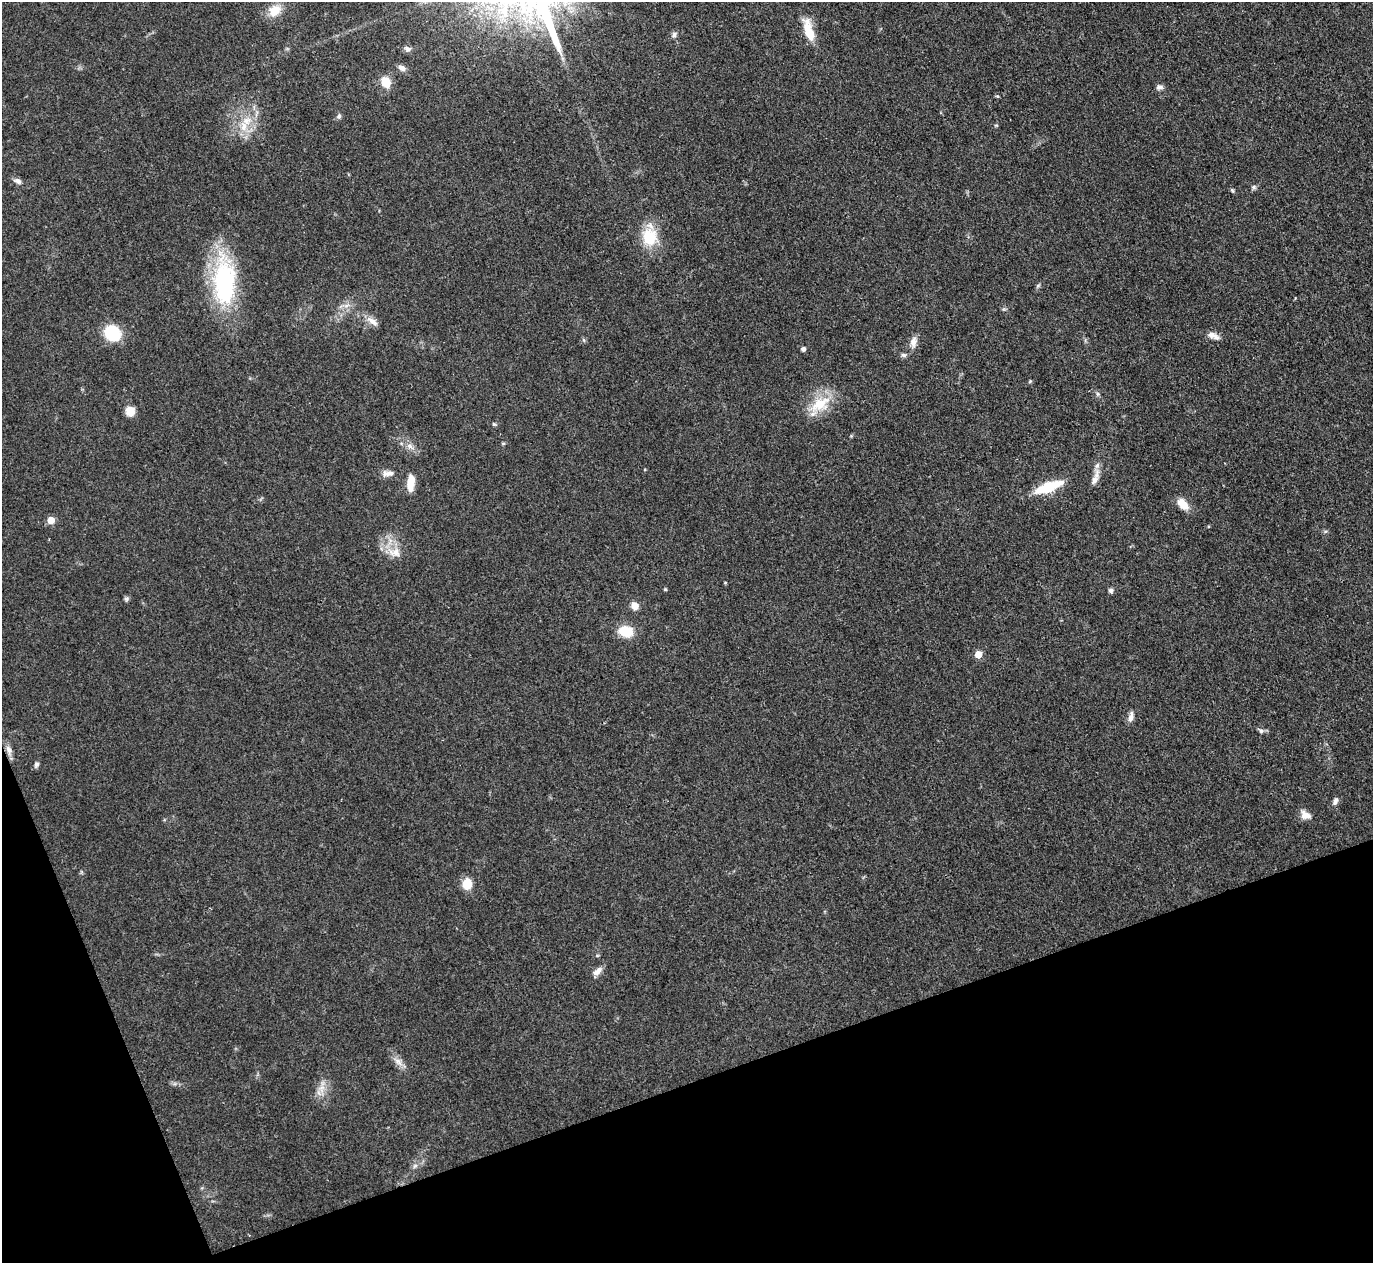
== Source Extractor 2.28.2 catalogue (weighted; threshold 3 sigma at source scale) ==
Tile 14 of 4 x 4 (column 2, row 4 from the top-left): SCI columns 1374-2744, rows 151-1411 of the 5487 x 5475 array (HDU 1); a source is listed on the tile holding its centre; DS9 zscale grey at full resolution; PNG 1375 x 1265 px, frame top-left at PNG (2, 2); no overlay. Shown black and unused: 18% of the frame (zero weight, under 3 of 4 exposures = <1% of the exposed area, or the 3 px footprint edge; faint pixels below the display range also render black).
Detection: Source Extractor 2.28.2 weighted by HDU 2 'WHT'; one run over the whole footprint, this tile lists its part. Background 0.0712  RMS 0.0053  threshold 0.0238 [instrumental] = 3 sigma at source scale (4.5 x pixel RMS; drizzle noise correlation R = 1.50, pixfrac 1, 0.05/0.05 arcsec/px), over >= 5 px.
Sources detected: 55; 2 inside a brighter listed object's ellipse — not listed separately; the other 53 listed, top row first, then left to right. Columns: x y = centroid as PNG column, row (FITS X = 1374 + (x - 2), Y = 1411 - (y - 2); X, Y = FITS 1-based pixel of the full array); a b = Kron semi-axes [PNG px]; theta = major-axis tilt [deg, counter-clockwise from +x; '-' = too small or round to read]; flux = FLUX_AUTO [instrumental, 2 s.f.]
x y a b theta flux
275 10 15 12 40 8.6
809 31 23 9 -75 13
674 35 8 6 66 1.5
408 49 8 7 - 1.9
402 68 10 7 -31 2.3
386 82 13 10 -62 7.9
1159 87 9 6 6 1.9
339 116 8 5 80 1.2
246 121 14 11 20 7.4
18 181 10 6 -24 2.1
1254 187 6 5 - 1
1232 190 8 4 -54 0.8
649 237 24 20 -86 17
224 282 61 27 -89 64
1038 285 6 4 20 0.74
347 305 7 4 19 1.5
372 321 16 7 -37 4.1
112 333 18 15 -45 19
1213 336 17 7 -22 3.6
913 342 14 8 81 3.6
803 349 5 4 - 1.8
904 355 8 6 -3 1.3
1030 381 5 4 - 0.58
1098 394 7 4 -89 0.94
820 404 32 18 30 16
130 411 11 10 - 5.3
494 424 5 4 - 0.76
503 443 6 3 -18 0.6
386 474 11 8 -39 2.7
1095 478 26 7 72 4.6
411 483 17 7 86 8.8
1048 487 28 9 20 21
1183 504 16 9 -46 6.7
51 520 5 5 - 8.4
396 552 14 12 -29 6.5
725 583 5 3 - 0.43
665 589 5 4 - 0.53
1111 590 6 5 - 1.4
126 599 7 5 -44 1
634 606 7 6 - 5.3
626 631 14 11 -11 13
978 654 5 5 - 9.7
1131 717 14 6 76 2.8
1261 731 7 5 -21 1.3
9 750 13 8 -70 3
36 764 7 5 77 1.4
1335 801 10 6 69 2
1305 815 12 9 -26 4.3
467 884 11 9 87 9.8
597 971 13 7 38 3.2
398 1062 14 8 -43 3.7
322 1088 11 8 53 4.2
415 1166 7 5 31 1.4